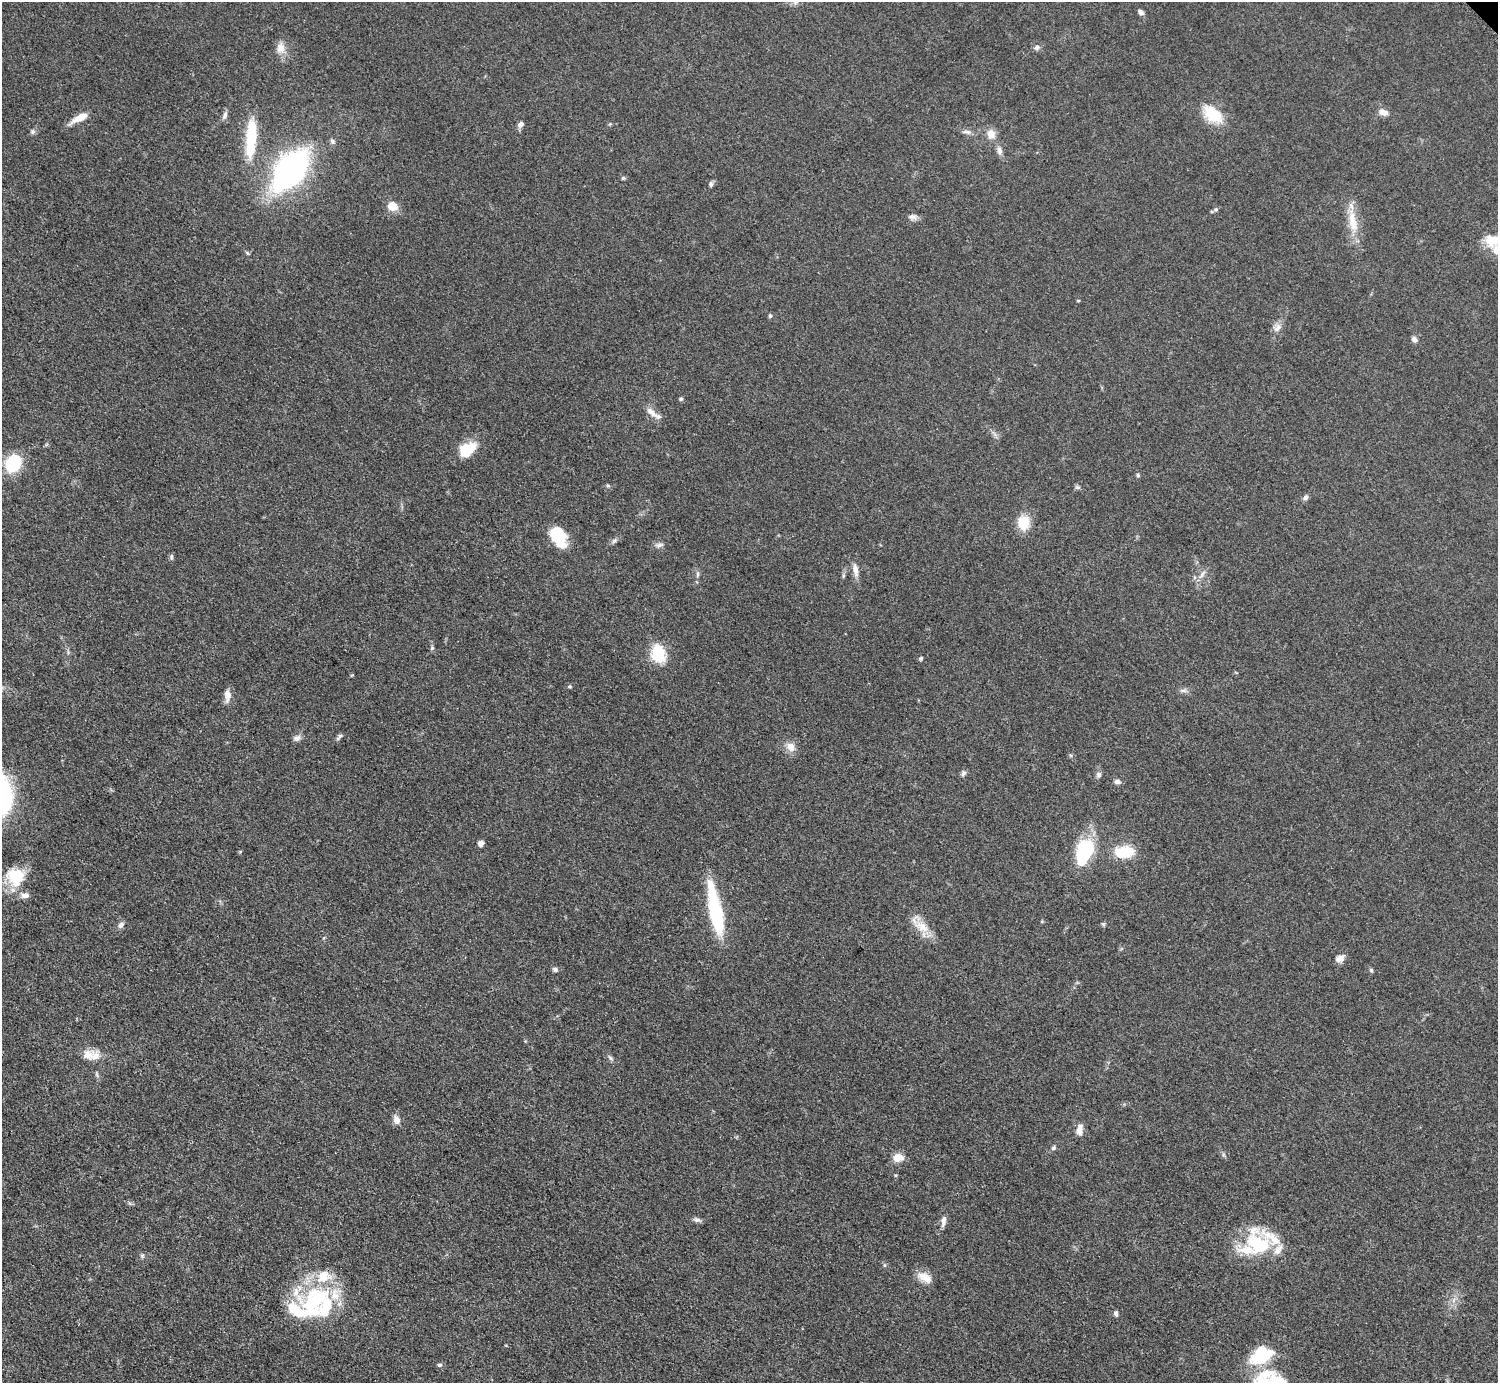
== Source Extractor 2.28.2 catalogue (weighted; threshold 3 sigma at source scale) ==
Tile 7 of 4 x 4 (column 3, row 2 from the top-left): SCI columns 2998-4493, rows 3068-4448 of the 5990 x 5989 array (HDU 1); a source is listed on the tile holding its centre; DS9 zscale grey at full resolution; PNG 1500 x 1385 px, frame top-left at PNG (2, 2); no overlay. Shown black and unused: <1% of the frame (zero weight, under 3 of 5 exposures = <1% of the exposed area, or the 3 px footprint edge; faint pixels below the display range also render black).
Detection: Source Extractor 2.28.2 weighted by HDU 2 'WHT'; one run over the whole footprint, this tile lists its part. Background 0.0499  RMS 0.0053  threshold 0.0237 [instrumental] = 3 sigma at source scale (4.5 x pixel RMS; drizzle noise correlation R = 1.50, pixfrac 1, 0.05/0.05 arcsec/px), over >= 5 px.
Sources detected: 98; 1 inside a brighter object's white glare — not listed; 11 inside a brighter listed object's ellipse — not listed separately; the other 86 listed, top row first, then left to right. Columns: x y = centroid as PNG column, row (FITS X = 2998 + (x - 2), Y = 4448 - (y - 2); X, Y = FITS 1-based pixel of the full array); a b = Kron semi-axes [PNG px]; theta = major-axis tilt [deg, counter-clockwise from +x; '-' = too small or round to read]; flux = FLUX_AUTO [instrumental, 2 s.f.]
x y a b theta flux
796 2 10 6 46 2
1141 12 8 5 -48 1.5
1037 47 7 6 - 1.6
280 48 16 11 -89 5.1
1383 112 11 7 -18 3.7
1213 114 28 16 -39 15
225 115 12 5 66 1.8
80 118 21 7 28 7.2
520 124 9 6 45 2
610 124 4 4 - 0.58
32 132 6 6 - 1
967 132 12 6 -6 2
991 134 11 10 - 5
251 138 50 12 86 25
332 141 7 5 -60 1.4
999 151 12 7 -78 2.3
290 170 33 19 52 160
623 178 5 5 - 0.73
711 184 7 5 90 1.2
392 206 13 11 -25 5.9
1216 209 6 4 18 0.99
912 217 12 7 -7 2.3
1353 222 32 11 -79 12
1494 240 21 13 12 11
247 253 7 3 -53 0.69
1078 301 5 3 - 0.43
770 316 5 5 - 0.98
1278 328 14 8 46 3.2
1414 339 8 6 -37 1.8
681 399 5 5 - 0.88
651 412 21 7 -40 4.5
467 449 21 14 29 14
13 463 14 12 61 33
1138 475 5 4 - 0.71
608 486 6 4 -19 0.71
1078 487 7 5 -2 1
1305 498 7 6 - 1.7
1024 523 15 11 87 12
559 537 23 14 -61 18
614 541 9 4 54 1.2
659 545 12 5 10 1.8
171 557 8 4 86 1.1
855 570 18 7 -81 3.8
697 574 8 4 82 1.1
1202 574 13 4 56 2
1194 577 6 4 -71 0.8
432 648 5 4 - 0.7
658 653 18 13 -82 20
921 658 5 5 - 0.83
570 686 6 4 -6 0.65
1183 690 11 4 -5 1.5
227 695 14 7 -88 4.2
339 737 11 4 48 1.2
297 738 10 7 21 2.1
791 747 13 10 -64 4.6
963 773 9 5 46 1.3
1099 775 7 6 - 1.5
1117 782 8 6 3 1.7
481 843 6 5 - 2.4
1084 851 32 18 69 31
1124 852 25 15 2 15
15 877 24 23 - 18
715 910 55 12 -79 45
1103 924 6 5 - 0.87
121 925 9 6 46 1.9
922 927 23 13 -35 8.7
1340 958 12 8 24 3.3
555 969 7 6 - 1.2
1371 970 5 5 - 0.9
95 1056 16 13 30 5.9
610 1058 8 5 -38 1.2
396 1120 10 7 -75 3.9
1080 1130 15 8 83 3.6
1053 1148 6 5 - 0.97
898 1157 11 8 7 6.7
697 1219 11 6 -11 1.6
943 1221 13 6 79 2.8
1258 1244 39 29 -39 31
142 1256 6 5 - 0.94
884 1265 6 4 -71 0.7
925 1277 19 10 -29 6.1
314 1300 42 32 50 51
1116 1313 8 5 -73 1.3
1260 1356 28 20 44 23
440 1365 7 5 3 0.97
1279 1382 34 16 -31 15
Isophote crosses this tile's border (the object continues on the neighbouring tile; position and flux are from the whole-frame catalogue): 3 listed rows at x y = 796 2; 1494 240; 1279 1382